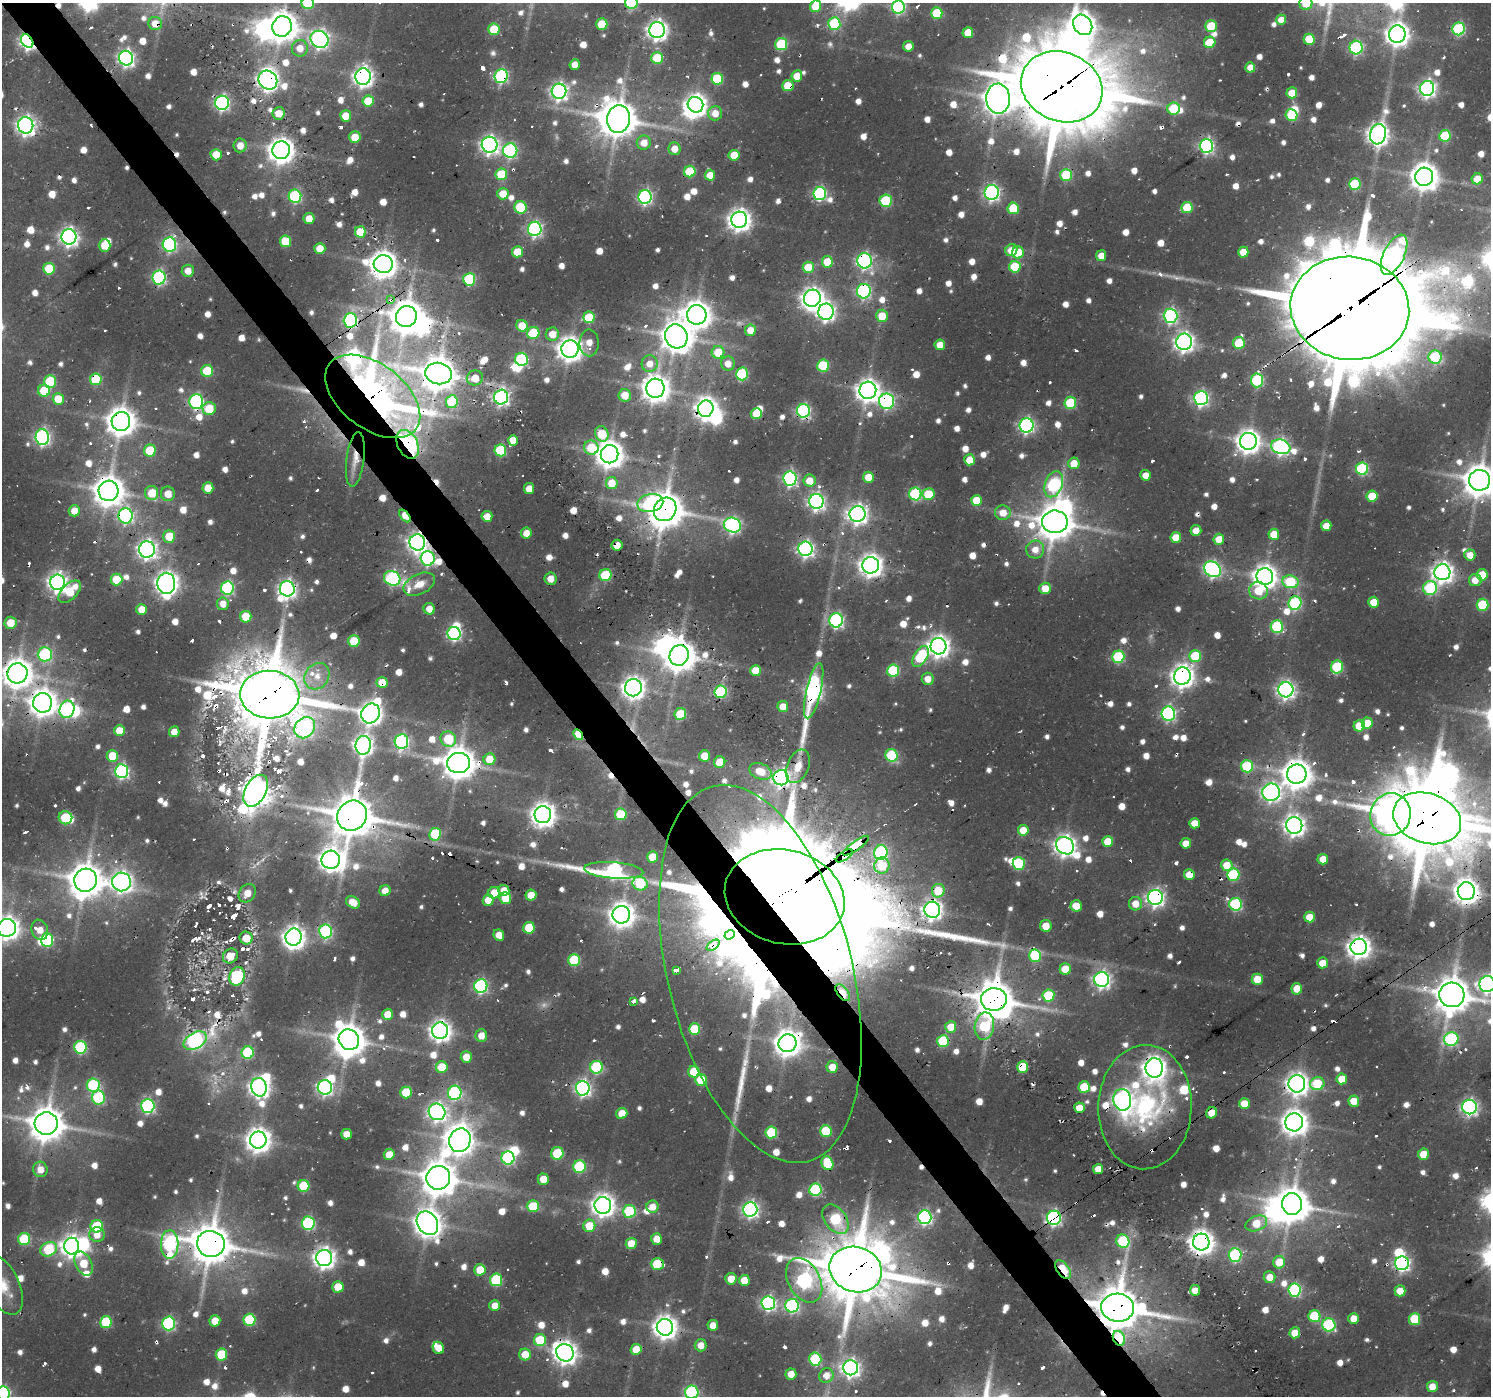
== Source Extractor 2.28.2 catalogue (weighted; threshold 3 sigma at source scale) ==
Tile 11 of 4 x 4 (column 3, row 3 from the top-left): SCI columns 2979-4467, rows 1704-3097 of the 6193 x 6150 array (HDU 1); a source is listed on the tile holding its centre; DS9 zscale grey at full resolution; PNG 1493 x 1398 px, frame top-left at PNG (2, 3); each listed source drawn as its Kron ellipse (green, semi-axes under 4 px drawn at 4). Shown black and unused: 4% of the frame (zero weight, under 2 of 3 exposures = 8% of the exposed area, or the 3 px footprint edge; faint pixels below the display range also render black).
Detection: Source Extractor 2.28.2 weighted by HDU 2 'WHT'; one run over the whole footprint, this tile lists its part. Background 0.0452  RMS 0.0057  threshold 0.0257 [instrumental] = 3 sigma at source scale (4.5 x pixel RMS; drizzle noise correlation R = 1.50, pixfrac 1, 0.0396/0.0396 arcsec/px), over >= 5 px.
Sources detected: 1211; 11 too faint to see at this stretch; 35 inside a brighter object's white glare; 66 cosmic-ray / hot-pixel residue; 1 long thin detection or spike segment (spike, bleed or trail) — neither listed nor drawn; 17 inside a brighter listed object's ellipse — not listed separately; of the other 1081, all 500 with FLUX_AUTO >= 7.27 (the completeness limit of this list) listed and drawn (581 fainter detections not listed), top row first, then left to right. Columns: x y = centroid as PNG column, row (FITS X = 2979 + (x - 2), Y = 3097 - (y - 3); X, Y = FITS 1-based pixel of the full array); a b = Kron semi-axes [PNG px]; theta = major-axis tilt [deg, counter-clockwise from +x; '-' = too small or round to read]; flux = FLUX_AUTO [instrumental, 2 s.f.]
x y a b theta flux
308 3 6 6 - 40
632 3 6 6 - 75
1306 3 7 6 - 17
816 6 6 5 - 24
898 7 6 6 - 100
937 13 6 5 - 29
1281 20 5 5 - 8.2
155 23 7 6 - 11
602 24 6 5 - 26
834 24 6 6 - 55
1083 25 11 8 -53 550
282 26 10 9 - 1100
1211 26 6 5 - 30
494 29 6 5 - 30
1459 29 6 6 - 81
657 30 8 7 - 360
968 33 5 5 - 10
1397 34 9 8 - 540
320 39 9 8 - 230
1309 39 5 5 - 22
27 41 7 5 -54 200
1210 42 6 5 - 20
781 44 6 6 - 41
908 46 5 5 - 8
300 48 8 8 - 8.8
1356 48 7 6 - 96
126 58 7 7 - 240
657 58 6 6 - 30
575 64 5 5 - 8.1
1250 67 5 5 - 7.6
501 76 7 6 - 110
797 76 5 5 - 11
363 77 8 8 - 350
717 79 6 6 - 39
268 80 10 9 - 430
788 86 6 5 - 20
1062 87 42 34 -23 5900
1427 88 7 7 - 240
559 91 7 7 - 250
1292 93 5 5 - 15
998 99 15 12 -88 1100
368 101 5 5 - 24
222 103 7 6 - 160
695 105 8 7 - 480
1174 109 6 6 - 38
279 113 6 6 - 9.2
715 113 7 7 - 8.2
1291 115 6 6 - 35
346 116 6 5 - 14
618 119 14 11 83 1400
26 125 8 7 - 310
1378 134 10 8 75 410
1445 136 6 5 - 37
355 137 6 5 - 14
644 143 7 7 - 8.4
240 145 7 6 - 7.7
490 145 8 8 - 260
1206 146 7 6 - 160
674 149 6 6 - 7.5
281 150 9 8 - 690
510 151 7 7 - 110
216 155 5 5 - 16
734 155 5 5 - 17
690 172 6 5 - 31
501 174 6 6 - 36
710 175 5 5 - 11
1066 175 6 6 - 47
1424 177 9 9 - 830
1477 179 5 5 - 13
1355 184 6 6 - 45
992 192 7 7 - 170
820 193 6 6 - 110
503 194 6 6 - 13
295 196 6 6 - 84
645 197 7 6 - 150
886 201 6 6 - 43
521 207 6 6 - 37
1013 208 6 5 - 29
1187 208 6 5 - 24
309 218 5 5 - 9.8
739 220 8 8 - 490
535 229 7 7 - 150
360 232 6 5 - 24
69 237 8 7 - 290
285 241 5 5 - 27
169 244 7 6 - 130
105 245 6 6 - 14
320 248 5 5 - 12
1011 250 6 5 - 11
517 252 5 5 - 17
1018 252 6 6 - 19
1243 252 5 5 - 12
1394 255 22 10 64 220
1101 256 5 5 - 7.3
864 261 7 7 - 160
827 262 5 5 - 19
383 264 9 9 - 800
808 267 6 5 - 22
1015 267 6 6 - 29
49 269 6 5 - 29
188 271 6 6 - 7.9
159 278 7 6 - 120
469 279 6 6 - 54
864 291 7 7 - 120
812 298 8 8 - 460
391 300 3 3 - 13
1350 308 59 51 -8 14000
826 312 8 7 - 260
697 315 10 9 - 880
406 316 11 10 - 1400
882 316 6 6 - 15
1170 316 7 7 - 150
589 317 6 5 - 31
350 320 7 6 - 140
522 326 6 5 - 15
750 330 6 5 - 10
533 333 6 6 - 31
552 334 6 6 - 10
676 336 12 11 - 1100
1184 342 8 8 - 320
589 343 13 9 -88 7.7
1239 343 6 6 - 30
940 345 5 5 - 11
570 349 8 8 - 650
718 352 6 6 - 18
1435 357 6 6 - 48
522 359 6 6 - 72
728 363 7 7 - 7.8
650 364 8 8 - 7.8
823 366 6 6 - 46
207 371 6 6 - 30
438 374 13 10 -8 1400
742 374 6 6 - 60
475 378 8 7 - 9.1
96 379 6 5 - 39
1257 380 7 6 - 69
50 381 6 6 - 39
655 388 9 9 - 790
868 390 8 8 - 520
44 391 6 6 - 24
625 395 6 6 - 12
373 396 54 32 -37 930
501 397 7 7 - 200
1201 398 7 7 - 170
58 399 6 5 - 17
887 401 8 7 - 120
196 402 7 7 - 130
452 402 6 6 - 40
1070 403 6 6 - 35
209 409 6 6 - 18
706 409 8 7 - 490
803 411 6 6 - 130
756 413 5 5 - 14
121 421 9 9 - 960
1027 425 7 7 - 160
602 434 8 6 -63 26
42 437 8 7 - 180
513 440 5 5 - 7.8
1248 441 8 8 - 560
408 444 15 10 -64 160
591 447 7 7 - 25
1281 447 10 7 -18 190
150 450 6 6 - 24
500 450 6 6 - 48
610 454 9 9 - 830
355 459 27 9 83 8.3
970 460 5 5 - 16
1074 463 6 5 - 12
1362 469 6 6 - 70
1145 475 5 5 - 7.3
868 477 5 5 - 12
790 479 7 6 - 150
1479 480 10 10 - 1200
810 481 6 6 - 11
612 483 6 6 - 13
1054 484 13 9 70 87
208 488 5 5 - 10
529 489 5 5 - 9
108 491 10 10 - 1100
152 493 7 6 - 16
168 494 7 7 - 8.6
915 494 6 6 - 75
928 494 6 6 - 23
1372 496 5 5 - 20
977 500 5 5 - 18
816 501 7 7 - 220
650 503 13 9 12 81
665 509 12 11 - 1600
74 511 6 5 - 8.7
1003 513 8 7 - 9.4
857 514 8 8 - 360
126 516 7 7 - 150
405 516 7 4 -49 19
487 516 5 5 - 9
1055 522 13 11 0 1500
732 525 9 7 -21 170
1326 526 5 5 - 10
1196 530 5 5 - 7.8
526 533 5 5 - 8
1274 534 5 5 - 12
169 536 6 6 - 16
1176 537 5 5 - 13
1219 539 5 5 - 13
417 542 8 8 - 340
617 545 5 5 - 7.3
147 549 8 8 - 300
806 549 7 7 - 210
1035 549 9 9 - 8
1470 555 5 5 - 8.5
428 558 7 7 - 120
871 565 8 8 - 520
1212 569 9 7 -34 190
1442 572 8 8 - 410
605 575 6 6 - 45
1482 575 6 5 - 16
1265 577 8 8 - 560
392 578 8 7 - 100
551 579 6 6 - 7.3
116 580 6 6 - 22
1475 580 6 6 - 8.3
57 582 8 7 - 370
1290 582 8 6 -10 48
166 583 10 9 - 430
419 584 17 10 26 8.7
227 588 7 6 - 90
1045 588 6 5 - 11
1430 588 7 7 - 66
287 589 7 7 - 250
1258 591 9 8 - 17
70 592 14 7 46 19
1374 602 5 5 - 13
1295 603 7 6 - 83
223 604 6 6 - 7.8
1482 605 6 6 - 40
142 609 5 5 - 10
429 609 6 5 - 7.5
246 617 6 5 - 20
836 620 7 7 - 140
10 623 6 6 - 12
1277 627 6 6 - 60
454 634 6 6 - 130
354 641 6 5 - 26
938 646 8 8 - 470
45 654 7 7 - 71
679 655 10 9 - 1200
921 656 11 6 59 39
1195 656 6 6 - 34
1118 657 6 6 - 59
1337 667 6 6 - 46
755 671 5 5 - 16
893 671 6 6 - 53
17 673 10 10 - 1000
317 676 14 12 55 8.2
1182 676 8 8 - 490
928 679 6 6 - 7.7
382 683 5 5 - 14
633 688 8 8 - 460
1286 690 7 7 - 250
814 691 28 7 77 240
721 692 6 6 - 71
270 695 29 24 -3 4000
43 703 9 9 - 810
783 706 5 5 - 9.1
67 709 9 7 70 100
371 713 10 9 - 490
1168 713 7 7 - 130
680 714 6 6 - 27
1367 723 5 5 - 18
1359 726 6 5 - 22
305 728 11 9 48 98
119 731 5 5 - 15
174 732 5 5 - 7.4
578 735 6 4 -51 26
448 739 8 7 - 34
401 741 7 6 - 130
363 745 9 7 83 320
892 755 6 6 - 54
112 756 6 5 - 17
704 756 6 5 - 12
489 759 6 6 - 16
720 762 6 5 - 13
459 763 11 10 - 1300
798 766 17 10 68 10
1247 766 6 6 - 46
122 771 7 6 - 150
760 771 11 7 -21 12
1297 774 10 9 - 1000
781 778 7 7 - 250
256 791 17 10 62 740
1271 792 9 8 - 250
621 814 6 6 - 28
543 815 8 8 - 620
1390 815 21 20 - 660
352 816 16 14 48 2600
65 818 7 6 - 39
1427 818 35 25 -18 4600
1194 823 5 5 - 9.7
1294 825 8 8 - 390
1023 830 5 5 - 12
435 834 6 6 - 39
1108 841 5 5 - 15
1186 843 5 5 - 9.3
856 846 15 4 36 2900
1065 846 9 8 - 450
881 853 7 6 - 88
844 856 10 4 33 1200
653 857 5 5 - 19
1323 859 5 5 - 8.6
331 860 9 9 - 640
1019 863 6 6 - 45
1227 865 6 5 - 14
882 866 8 7 - 24
614 870 29 8 -4 190
1189 874 5 5 - 11
1233 875 6 6 - 52
85 880 11 11 - 1400
121 882 9 9 - 370
640 884 7 6 - 42
504 890 5 5 - 9.3
385 891 5 5 - 7.5
938 891 7 6 - 19
1466 891 9 8 - 680
247 893 10 8 57 7.7
494 893 6 5 - 13
531 895 5 5 - 12
785 897 61 47 -14 27000
505 898 6 6 - 15
1155 898 7 7 - 260
488 900 5 5 - 12
353 902 7 5 -32 9.3
1135 904 6 6 - 9.4
1236 904 6 6 - 73
1076 906 5 5 - 14
932 910 8 8 - 350
621 915 9 8 - 680
1310 917 5 5 - 12
1046 926 6 5 - 11
7 928 9 8 - 580
529 928 6 6 - 24
40 930 10 8 -71 7.3
326 931 7 6 - 100
499 935 6 5 - 8
730 935 5 4 - 480
294 937 8 8 - 510
246 938 7 6 - 13
47 940 7 6 - 52
713 945 7 4 37 830
1359 947 8 8 - 550
230 956 8 7 - 11
1035 956 6 6 - 47
574 960 6 6 - 44
1322 963 5 5 - 11
1065 969 6 5 - 14
677 971 3 3 - 110
760 974 194 92 -76 1800
237 976 9 7 69 79
1102 979 7 7 - 250
1257 979 5 5 - 15
1487 984 8 8 - 250
481 986 7 6 - 120
1297 989 5 5 - 13
843 993 10 5 -52 21
1048 995 6 6 - 32
1452 995 12 12 - 1500
994 999 13 11 6 1900
634 1001 4 3 - 200
388 1014 5 5 - 11
984 1026 14 9 80 39
951 1027 6 5 - 14
695 1029 6 5 - 33
440 1031 8 8 - 440
481 1035 6 5 - 8.2
1451 1039 7 7 - 87
349 1040 11 10 - 1200
195 1041 12 8 30 160
943 1041 6 6 - 44
787 1043 9 9 - 770
80 1047 6 6 - 73
248 1053 6 6 - 55
466 1057 6 5 - 8.9
442 1067 6 6 - 19
596 1067 6 6 - 73
832 1067 6 5 - 10
1023 1067 5 5 - 28
1154 1068 10 9 - 580
694 1072 6 5 - 25
1342 1079 5 5 - 14
701 1080 6 6 - 21
1297 1084 9 8 - 480
1317 1084 7 6 - 32
93 1085 6 6 - 72
259 1087 9 7 -77 400
325 1087 7 7 - 180
1084 1087 6 5 - 24
583 1088 7 7 - 200
406 1092 6 5 - 27
455 1093 7 7 - 98
98 1097 7 6 - 58
1122 1100 11 9 -81 260
1354 1101 5 5 - 13
1244 1104 5 5 - 11
148 1106 7 6 - 120
1145 1107 62 46 88 100
1470 1107 7 7 - 200
1079 1108 5 5 - 10
437 1112 9 8 - 280
622 1113 6 5 - 11
1212 1113 6 5 - 11
1294 1122 9 9 - 710
46 1124 11 11 - 1400
826 1131 6 5 - 33
771 1132 6 6 - 44
346 1134 5 5 - 8.1
258 1140 8 8 - 630
460 1140 12 10 66 880
557 1153 6 6 - 34
389 1154 5 5 - 10
1423 1154 5 5 - 15
508 1158 6 6 - 87
827 1163 7 5 -67 28
579 1167 6 6 - 54
40 1169 8 7 - 7.4
1098 1169 5 5 - 9.2
438 1178 12 12 - 1400
543 1179 5 5 - 12
304 1186 6 6 - 33
815 1190 6 6 - 66
1292 1204 11 10 - 1400
603 1205 8 8 - 530
533 1206 6 6 - 24
652 1207 6 6 - 8.5
750 1209 7 7 - 230
629 1211 6 6 - 54
925 1217 7 6 - 140
1054 1218 7 7 - 160
835 1219 17 10 -52 51
308 1223 6 6 - 90
427 1223 13 10 -56 830
1256 1223 11 7 21 15
97 1226 6 6 - 39
589 1226 6 6 - 16
97 1235 7 7 - 7.7
24 1239 6 6 - 42
657 1239 5 5 - 9.4
1123 1241 7 6 - 58
1201 1242 8 8 - 650
631 1243 5 5 - 12
170 1244 14 9 89 110
211 1244 14 13 - 1900
72 1246 8 7 - 460
49 1249 9 6 27 47
1235 1255 7 6 - 78
324 1258 8 8 - 450
1279 1262 6 6 - 14
1402 1263 7 7 - 190
83 1264 13 8 -64 16
657 1264 6 6 - 30
480 1270 6 5 - 14
856 1270 27 22 -19 3800
1063 1270 11 6 -54 33
1270 1277 6 6 - 7.6
731 1279 6 5 - 8.8
496 1280 6 6 - 58
744 1280 5 5 - 11
804 1280 24 16 -61 170
3 1285 32 16 -65 15
338 1287 5 5 - 16
1195 1290 5 5 - 7.7
1295 1290 6 6 - 92
1400 1291 5 5 - 12
768 1303 7 7 - 170
495 1306 5 5 - 9
792 1306 7 6 - 120
1118 1308 16 14 -5 2400
1314 1316 6 6 - 38
1354 1319 5 5 - 11
1415 1319 6 5 - 34
249 1320 6 6 - 45
215 1321 5 5 - 12
106 1322 6 5 - 37
168 1323 7 6 - 100
713 1325 5 5 - 7.5
1329 1325 6 6 - 77
665 1327 8 8 - 590
1295 1333 5 5 - 11
1119 1338 8 6 -64 35
540 1340 6 6 - 27
701 1345 6 6 - 7.3
438 1348 6 5 - 9
636 1349 5 5 - 11
565 1353 9 8 - 550
221 1354 6 5 - 32
525 1354 6 6 - 12
815 1359 6 6 - 45
851 1368 7 7 - 300
791 1374 5 5 - 8
826 1375 7 7 - 7.5
1432 1387 5 5 - 8.9
692 1392 6 6 - 95
3 1393 7 6 - 110
Overlapping masked pixels (flux is a lower limit): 108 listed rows (the first 20) at x y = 155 23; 282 26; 27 41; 501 76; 363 77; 268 80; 788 86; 1062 87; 618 119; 1206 146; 535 229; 285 241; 1394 255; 864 261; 383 264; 864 291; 391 300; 1350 308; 406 316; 350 320
Isophote crosses this tile's border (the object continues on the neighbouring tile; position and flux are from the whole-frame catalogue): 16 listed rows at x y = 308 3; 632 3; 1306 3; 816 6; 898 7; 1083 25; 1062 87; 1479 480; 17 673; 1427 818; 7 928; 1487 984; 1452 995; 3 1285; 692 1392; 3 1393